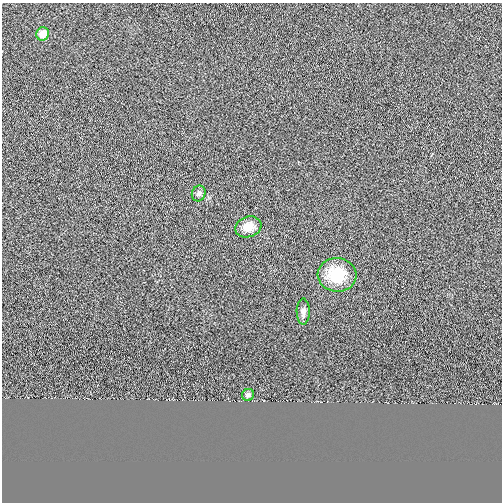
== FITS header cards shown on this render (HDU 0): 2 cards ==
NAXIS1  =                  500
NAXIS2  =                  500

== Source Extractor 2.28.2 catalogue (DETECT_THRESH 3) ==
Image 500 x 500 px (HDU 0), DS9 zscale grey, 1 PNG px = 1 image px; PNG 504 x 504 px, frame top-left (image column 1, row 500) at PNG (2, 3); each listed source drawn as its Kron ellipse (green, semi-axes under 4 px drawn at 4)
Background -2.55e-04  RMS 0.013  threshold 0.039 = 3 sigma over >= 5 px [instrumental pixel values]
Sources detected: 6; all 6 listed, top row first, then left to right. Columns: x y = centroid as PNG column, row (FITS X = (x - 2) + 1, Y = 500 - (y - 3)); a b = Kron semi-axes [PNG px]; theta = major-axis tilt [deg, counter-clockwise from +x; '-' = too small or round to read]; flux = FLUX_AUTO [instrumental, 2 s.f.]
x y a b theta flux
43 34 7 6 - 11
199 193 8 6 66 2.6
248 227 13 10 17 12
337 275 19 16 -5 33
303 312 13 6 -89 3.9
248 395 6 6 - 2.7